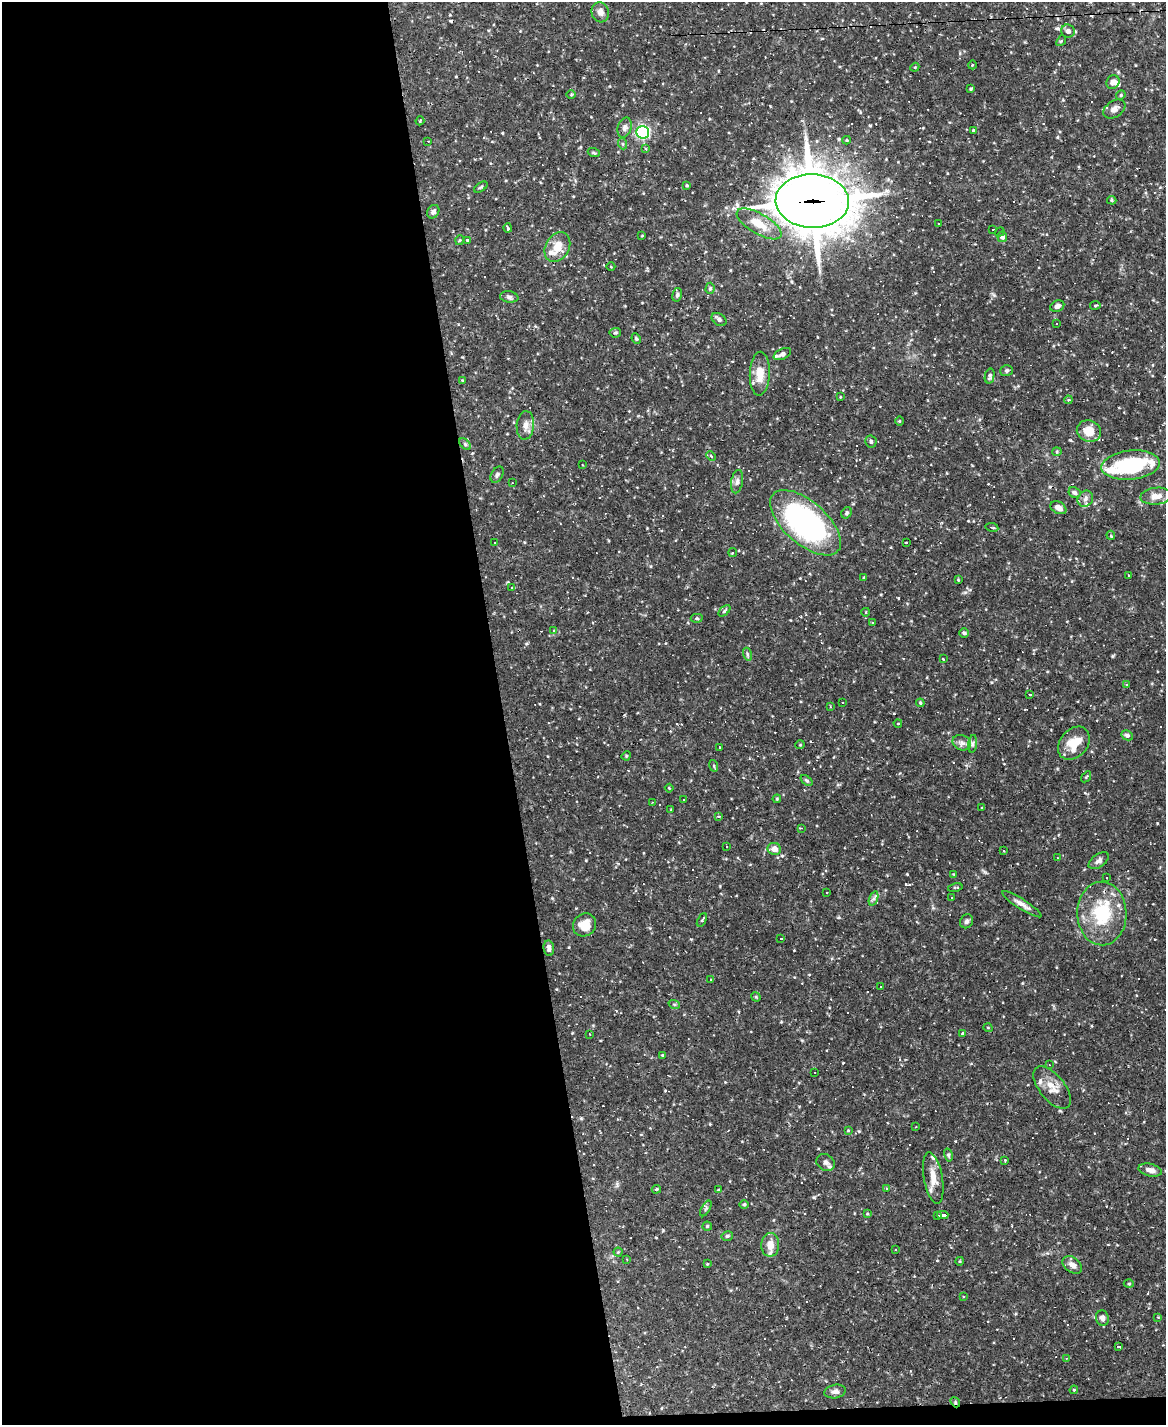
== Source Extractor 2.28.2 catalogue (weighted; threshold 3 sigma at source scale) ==
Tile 9 of 4 x 3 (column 1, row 3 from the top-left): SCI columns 1-1164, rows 236-1658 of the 4655 x 4631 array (HDU 1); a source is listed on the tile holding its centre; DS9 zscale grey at full resolution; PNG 1168 x 1427 px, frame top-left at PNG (2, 2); each listed source drawn as its Kron ellipse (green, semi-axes under 4 px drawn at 4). Shown black and unused: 44% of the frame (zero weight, under 2 of 3 exposures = <1% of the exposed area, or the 3 px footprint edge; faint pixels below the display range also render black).
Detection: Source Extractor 2.28.2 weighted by HDU 2 'WHT'; one run over the whole footprint, this tile lists its part. Background 0.121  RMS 0.004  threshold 0.0178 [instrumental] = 3 sigma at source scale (4.5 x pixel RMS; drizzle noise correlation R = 1.50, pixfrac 1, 0.05/0.05 arcsec/px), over >= 5 px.
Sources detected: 256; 74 cosmic-ray / hot-pixel residue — neither listed nor drawn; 10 inside a brighter listed object's ellipse — not listed separately; the other 172 listed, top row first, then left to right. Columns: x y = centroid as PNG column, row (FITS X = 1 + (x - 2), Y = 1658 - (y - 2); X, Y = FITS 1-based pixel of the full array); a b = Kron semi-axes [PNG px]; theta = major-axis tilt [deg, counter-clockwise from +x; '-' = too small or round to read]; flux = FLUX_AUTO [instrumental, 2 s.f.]
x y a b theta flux
600 12 10 8 -74 2.1
1068 31 7 6 - 1.7
1061 41 6 4 51 0.56
972 65 4 3 - 0.28
915 67 4 3 - 0.36
1113 82 7 6 - 1.9
971 89 3 3 - 0.42
571 95 5 3 - 0.35
1121 95 5 4 - 0.47
1114 109 12 8 34 1.9
420 121 5 3 - 0.46
625 128 10 6 74 1.3
973 130 3 2 - 0.3
642 132 6 6 - 64
847 140 4 4 - 0.42
428 141 3 2 - 0.45
623 144 5 3 - 0.38
646 149 3 3 - 0.48
594 153 6 3 -19 0.49
687 185 3 3 - 0.41
481 187 7 3 35 0.57
1112 200 4 3 - 0.48
812 201 37 27 -2 1500
433 212 7 5 56 1.2
939 223 2 2 - 0.32
759 224 25 10 -30 7.6
508 228 5 2 - 0.61
993 229 3 2 - 0.57
1000 232 5 3 - 0.56
642 236 4 2 - 0.26
1002 237 5 5 - 2.3
460 240 5 3 - 0.39
467 240 3 3 - 0.34
557 247 16 12 61 5.2
611 267 4 3 - 0.26
710 288 5 4 - 0.66
677 295 7 4 79 0.68
509 297 9 5 -8 1
1095 305 5 3 - 0.42
1057 306 7 5 24 1.2
719 319 8 5 -36 1.1
1057 323 2 2 - 0.29
615 333 6 5 - 0.55
636 339 5 3 - 0.52
782 354 9 5 25 1.1
1007 371 6 5 - 0.64
760 374 22 10 87 5.8
990 376 7 4 77 0.94
462 380 4 3 - 0.32
840 397 3 2 - 0.26
1068 400 4 3 - 0.4
899 421 5 3 - 0.35
525 425 14 8 85 2.5
1089 431 12 10 -20 5.2
871 442 6 5 - 0.8
465 444 7 4 -45 0.73
1057 452 4 4 - 0.4
711 456 5 3 - 0.39
582 465 3 2 - 0.29
1131 465 29 14 6 28
497 475 9 5 60 1
737 482 12 6 80 1.3
512 483 3 2 - 0.21
1074 493 6 5 - 0.98
1156 496 16 8 6 3.7
1085 499 8 7 - 1.5
1058 508 8 6 -29 2.3
847 513 6 5 - 0.64
805 523 43 21 -41 89
992 527 6 3 -10 0.41
1111 535 4 3 - 0.46
907 542 3 3 - 9.4
495 543 2 2 - 0.28
733 553 4 3 - 0.43
1128 575 2 2 - 0.34
864 577 4 2 - 0.32
958 580 3 3 - 0.31
512 588 3 3 - 0.4
724 611 7 4 42 0.58
866 612 4 3 - 0.29
697 618 6 4 -2 0.54
872 622 3 3 - 0.3
554 630 3 3 - 0.41
964 633 5 4 - 0.62
747 654 6 4 -72 0.55
943 659 3 2 - 0.34
1127 684 4 3 - 0.39
1029 694 3 3 - 7.7
842 703 3 2 - 0.47
920 703 4 3 - 0.49
831 707 3 3 - 0.39
898 723 4 2 - 0.23
1127 735 6 4 -29 0.84
962 743 9 7 -23 1.6
1074 743 18 13 49 7.1
973 744 9 4 82 0.94
800 745 5 3 - 0.3
720 747 3 2 - 0.44
626 756 5 3 - 0.38
714 766 6 3 -73 0.48
1086 777 6 3 55 0.39
807 780 7 4 -37 0.61
669 788 4 3 - 0.39
777 799 4 3 - 0.4
684 800 2 2 - 0.29
652 802 3 2 - 0.61
982 808 4 2 - 0.24
671 810 4 2 - 0.27
719 816 3 3 - 0.74
801 828 3 2 - 0.46
726 846 3 3 - 1.1
774 849 7 6 - 2.5
1004 851 3 3 - 0.78
1057 858 3 2 - 0.23
1099 861 11 6 36 1.5
953 874 2 2 - 0.28
1107 878 3 2 - 0.31
955 887 7 3 12 0.41
827 892 2 2 - 0.24
952 897 3 3 - 0.73
874 899 7 4 71 0.88
1022 904 23 5 -32 2.2
1102 913 32 24 -89 21
702 920 7 3 62 0.46
966 921 7 6 - 0.99
584 925 12 11 - 5.8
781 939 3 3 - 11
549 948 8 5 -83 1.3
710 979 3 2 - 0.25
881 986 3 2 - 0.34
756 997 5 4 - 0.4
674 1004 6 3 -19 0.45
988 1028 5 3 - 0.29
590 1034 3 2 - 0.34
963 1034 4 3 - 1.1
662 1055 4 4 - 0.37
1049 1065 3 2 - 0.3
815 1072 2 2 - 0.26
1052 1088 25 12 -51 5
916 1127 2 2 - 0.31
848 1130 4 4 - 0.33
948 1155 6 4 -76 0.62
1005 1160 3 3 - 0.34
826 1162 10 8 -34 1.5
1150 1170 12 6 -13 2.4
933 1178 26 9 -80 5.2
886 1188 3 2 - 0.35
656 1189 5 4 - 0.44
718 1190 3 3 - 1.1
744 1204 5 4 - 0.69
706 1208 8 4 59 0.67
867 1214 4 3 - 0.32
943 1215 6 3 3 8.1
938 1216 4 3 - 13
707 1226 4 4 - 0.51
727 1236 6 4 14 0.6
770 1245 12 9 89 4.3
896 1249 4 2 - 0.35
618 1252 4 4 - 0.38
627 1259 3 2 - 0.44
960 1261 4 3 - 0.35
707 1264 3 2 - 0.26
1072 1265 11 7 -37 2.3
1129 1284 5 3 - 0.36
963 1297 3 3 - 0.61
1158 1317 3 3 - 0.27
1102 1318 8 6 -78 1.6
1118 1347 4 3 - 3.5
1066 1358 3 3 - 0.38
1074 1390 4 4 - 0.47
835 1391 11 6 10 1.5
955 1402 5 4 - 0.54
Overlapping masked pixels (flux is a lower limit): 2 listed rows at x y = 812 201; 955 1402
Unlisted compact peaks at least as high as the median listed source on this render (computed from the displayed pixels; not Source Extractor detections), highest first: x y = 814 1197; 859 1131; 1157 823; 965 592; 994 295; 663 1230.